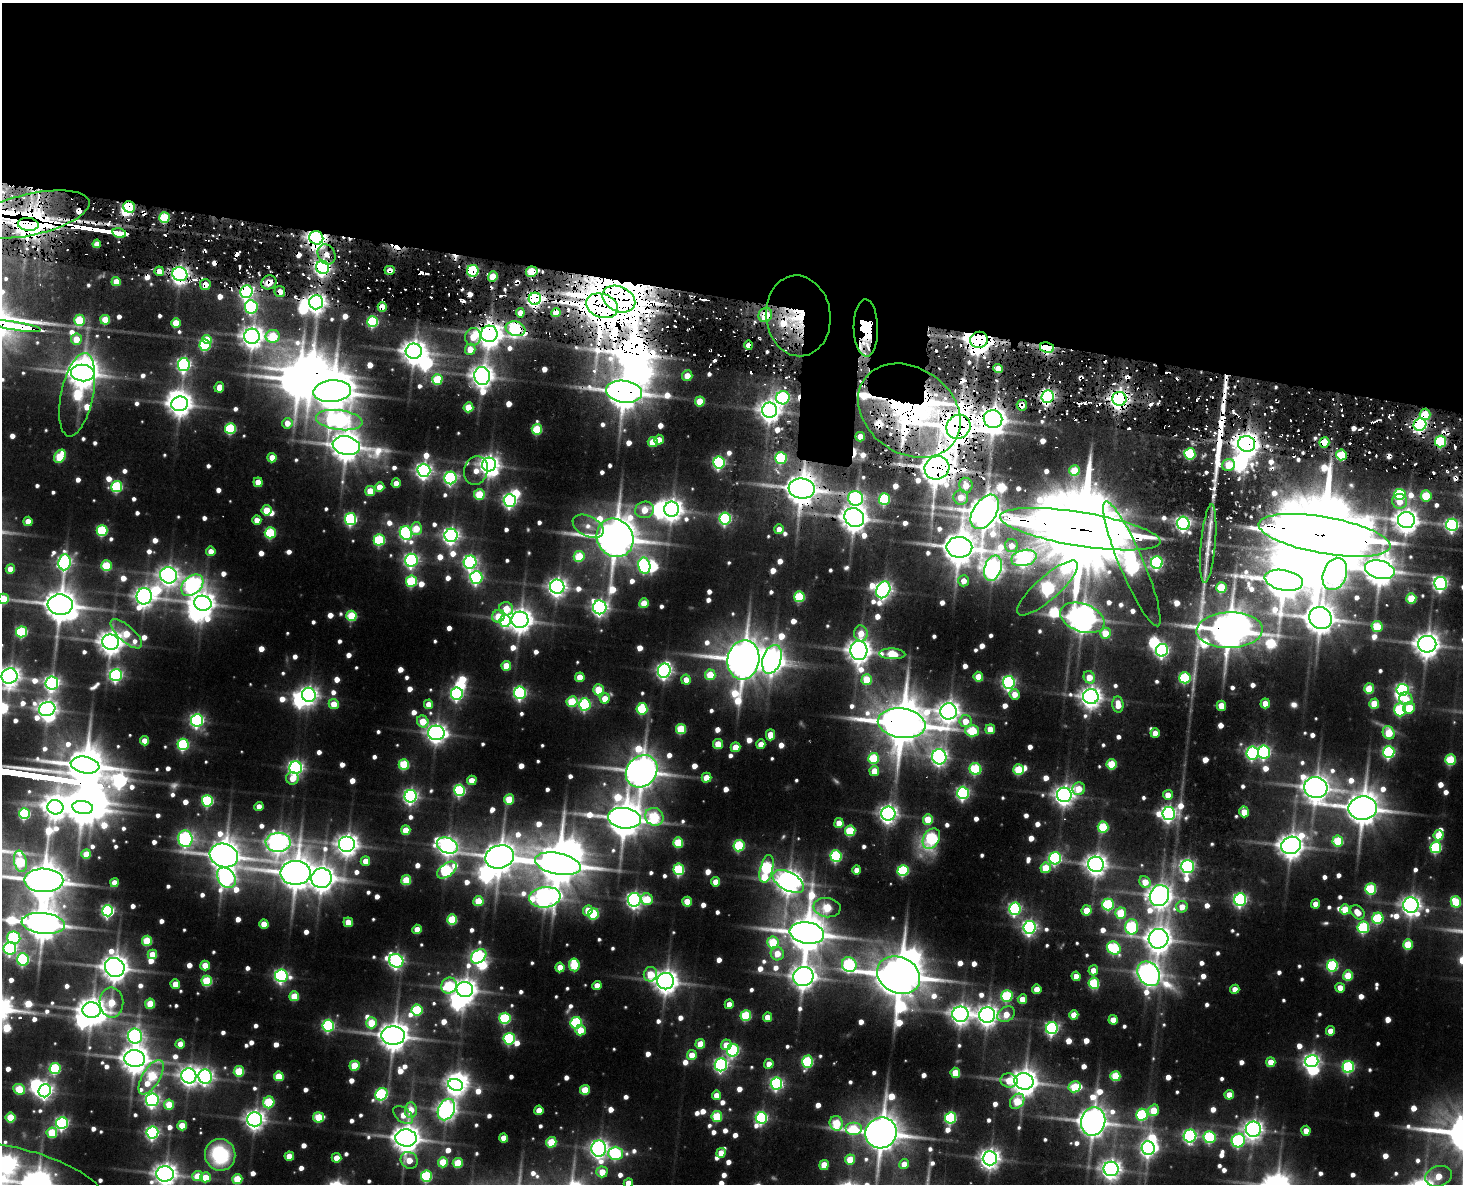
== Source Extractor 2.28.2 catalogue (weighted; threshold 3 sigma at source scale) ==
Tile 2 of 3 x 4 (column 2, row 1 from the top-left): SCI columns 1674-3134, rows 3712-4893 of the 4982 x 4975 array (HDU 1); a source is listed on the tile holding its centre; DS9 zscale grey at full resolution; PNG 1465 x 1186 px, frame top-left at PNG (2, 3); each listed source drawn as its Kron ellipse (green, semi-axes under 4 px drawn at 4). Shown black and unused: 26% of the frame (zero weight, under 3 of 6 exposures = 10% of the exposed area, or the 3 px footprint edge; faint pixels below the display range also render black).
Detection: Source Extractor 2.28.2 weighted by HDU 2 'WHT'; one run over the whole footprint, this tile lists its part. Background 0.085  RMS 0.01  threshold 0.0421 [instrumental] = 3 sigma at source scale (4.09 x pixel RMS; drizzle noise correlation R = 1.36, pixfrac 0.8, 0.05/0.05 arcsec/px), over >= 5 px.
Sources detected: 1216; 7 too faint to see at this stretch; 44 inside a brighter object's white glare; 108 cosmic-ray / hot-pixel residue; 7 long thin detections or spike segments (spike, bleed or trail) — neither listed nor drawn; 27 inside a brighter listed object's ellipse — not listed separately; of the other 1023, all 500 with FLUX_AUTO >= 12.8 (the completeness limit of this list) listed and drawn (523 fainter detections not listed), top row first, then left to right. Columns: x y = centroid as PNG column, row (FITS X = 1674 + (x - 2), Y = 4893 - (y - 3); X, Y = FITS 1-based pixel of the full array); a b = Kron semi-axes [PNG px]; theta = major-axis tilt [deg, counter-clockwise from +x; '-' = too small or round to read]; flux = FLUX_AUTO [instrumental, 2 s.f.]
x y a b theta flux
129 207 6 5 - 86
30 214 60 20 12 1300
164 218 5 5 - 90
28 224 10 6 -7 1600
119 233 7 4 -14 110
316 238 7 6 - 870
97 244 4 4 - 17
327 254 10 8 -60 14
323 267 6 6 - 450
390 270 5 4 - 21
159 271 5 4 - 17
473 271 6 5 - 130
532 272 6 5 - 60
180 274 8 6 -27 630
493 277 5 4 - 35
116 282 4 4 - 20
269 282 8 6 29 22
205 284 5 5 - 15
246 292 6 6 - 310
280 292 5 5 - 15
535 299 6 6 - 450
619 299 17 12 -25 3200
316 302 7 7 - 730
602 306 16 12 -20 3100
251 307 7 6 - 180
382 307 5 4 - 28
556 312 4 4 - 20
520 313 4 4 - 15
765 315 7 6 - 45
798 316 40 32 -83 100
79 320 5 5 - 68
105 320 5 5 - 34
373 322 5 5 - 120
176 323 5 4 - 25
15 326 26 3 -9 2800
866 328 28 12 -88 61
515 329 10 7 -18 210
489 334 8 8 - 1300
252 336 8 7 - 900
273 336 7 6 - 47
473 337 9 8 - 24
76 339 5 5 - 25
207 339 5 4 - 31
979 340 9 8 - 1400
205 345 5 5 - 110
749 345 4 4 - 16
1047 347 7 5 -8 220
470 349 5 5 - 19
414 351 8 7 - 1100
184 365 6 6 - 280
998 368 5 4 - 18
83 373 12 8 -8 1800
482 376 9 8 - 990
687 376 5 5 - 18
437 379 5 5 - 50
219 387 5 4 - 15
332 391 19 11 4 3300
624 392 18 11 -8 2600
77 395 42 16 78 90
1048 397 6 6 - 410
783 398 7 6 - 180
1119 399 7 7 - 820
700 401 5 5 - 32
180 404 8 7 - 1000
1022 405 5 5 - 14
468 407 5 5 - 35
770 410 7 7 - 880
909 411 55 43 -35 750
1425 414 6 5 - 37
993 419 9 9 - 1400
339 420 23 10 -7 330
287 423 5 5 - 13
1420 425 6 6 - 360
958 427 12 11 - 2200
230 429 5 5 - 90
537 429 5 5 - 59
860 437 5 4 - 19
659 440 5 4 - 15
1441 441 6 5 - 98
653 442 5 5 - 30
1324 442 5 5 - 48
1246 444 8 8 - 1200
346 446 14 9 -11 2000
1190 454 5 5 - 87
1342 455 5 5 - 64
60 456 7 5 59 54
272 458 5 4 - 19
781 458 6 6 - 100
719 463 6 5 - 190
489 465 7 7 - 710
1229 465 6 6 - 28
937 468 12 11 - 1900
424 470 6 6 - 440
476 471 15 11 75 17
1074 471 5 5 - 38
451 478 6 6 - 210
258 482 5 4 - 18
396 483 4 4 - 14
966 485 7 6 - 17
117 487 5 5 - 110
380 487 5 4 - 18
802 488 13 10 -6 2300
370 491 5 5 - 27
479 494 5 5 - 46
1400 494 5 5 - 110
1426 496 5 5 - 41
961 497 7 7 - 18
855 498 7 7 - 220
884 499 5 5 - 110
510 500 6 6 - 280
1400 501 7 7 - 16
672 509 7 7 - 890
266 510 5 5 - 28
644 510 9 8 - 21
985 512 19 11 57 2100
854 517 10 9 - 1600
725 518 6 5 - 170
351 519 6 5 - 180
257 520 4 4 - 13
1406 520 8 8 - 1100
28 521 4 4 - 18
1183 523 7 6 - 310
1452 525 6 6 - 240
588 526 16 10 -27 13
416 528 6 5 - 23
779 529 5 5 - 13
1080 529 81 17 -9 25000
102 531 5 5 - 96
270 533 5 5 - 94
406 533 7 6 - 230
451 535 6 6 - 470
1324 535 67 18 -10 22000
615 538 20 17 -56 3700
379 540 5 5 - 100
1208 544 39 7 85 19
1011 546 6 6 - 16
959 547 13 10 0 2200
211 551 5 4 - 14
579 556 5 5 - 49
1024 558 13 8 14 440
411 560 6 6 - 290
65 562 8 6 84 310
470 562 6 6 - 290
1157 562 6 6 - 200
1132 564 67 12 -67 390
106 566 5 5 - 62
644 566 8 6 -79 160
993 568 13 8 72 700
10 569 4 4 - 17
1380 570 15 9 -14 2000
1335 574 17 11 70 340
168 575 8 8 - 650
476 577 6 6 - 240
1284 580 19 10 -10 3100
411 581 5 5 - 88
964 581 5 5 - 13
1441 584 6 6 - 290
192 585 13 9 41 390
557 587 7 7 - 610
1048 588 39 11 41 300
1221 588 5 5 - 60
883 590 9 6 63 520
144 596 8 7 - 730
799 597 5 5 - 80
1411 598 5 5 - 39
3 599 5 5 - 37
203 603 9 7 -12 990
644 603 5 5 - 27
60 605 12 10 -3 2200
600 607 7 6 - 420
506 609 7 6 - 27
351 616 5 5 - 62
498 616 6 6 - 22
1082 618 23 14 -20 1700
1320 618 12 10 -35 1900
520 620 8 8 - 1100
505 621 6 5 - 150
1377 626 5 5 - 44
1230 630 33 18 2 3700
22 632 5 5 - 110
861 633 8 6 -84 19
1105 633 5 5 - 26
126 634 20 8 -42 37
111 642 8 7 - 1100
1427 644 9 8 - 1300
859 650 9 8 - 1100
1162 650 6 6 - 250
892 654 13 5 -3 55
772 659 15 9 71 1000
743 660 20 16 79 3300
506 666 5 5 - 28
664 671 7 6 - 390
116 675 6 6 - 220
710 675 5 5 - 34
9 676 8 7 - 770
580 677 5 4 - 21
978 677 5 4 - 26
1089 677 6 5 - 22
1185 678 5 5 - 100
686 680 5 5 - 15
867 680 5 5 - 38
1009 682 6 6 - 270
52 683 7 6 - 360
1369 689 5 5 - 36
598 690 5 5 - 41
1402 690 6 6 - 230
520 693 6 6 - 210
457 694 6 6 - 220
1015 694 5 5 - 15
309 695 7 6 - 500
1091 697 8 7 - 850
605 698 5 5 - 20
1406 699 7 6 - 24
572 702 5 5 - 50
1265 703 5 4 - 17
334 704 5 5 - 21
429 704 5 4 - 16
585 704 6 6 - 170
1374 704 5 5 - 32
1118 705 8 5 -84 17
1221 706 5 5 - 21
1409 708 6 5 - 36
47 709 8 7 - 680
642 709 6 5 - 78
1400 710 6 6 - 98
949 711 8 8 - 860
197 720 6 6 - 270
423 721 6 5 - 29
965 721 6 6 - 18
902 723 24 15 -8 5000
681 729 5 5 - 57
990 729 5 4 - 21
972 731 7 5 -3 70
436 733 8 7 - 690
1155 733 5 4 - 14
1389 733 7 5 -63 38
770 735 5 4 - 22
145 741 4 4 - 17
183 744 5 5 - 140
718 744 5 5 - 25
761 744 5 4 - 16
736 747 5 4 - 22
1264 752 6 6 - 200
1389 752 6 6 - 170
1252 753 6 6 - 180
939 757 7 7 - 410
873 758 5 5 - 70
1450 760 5 5 - 67
404 764 5 5 - 70
1112 764 5 5 - 49
85 765 14 8 -11 3100
296 768 6 6 - 360
975 769 6 5 - 100
1018 770 5 5 - 55
642 771 17 14 49 2500
874 771 5 5 - 21
292 778 6 6 - 15
707 778 5 5 - 22
472 780 5 4 - 20
1316 788 12 10 -15 1400
1079 789 6 6 - 28
460 790 6 5 - 140
963 793 6 6 - 240
1064 795 7 7 - 720
1168 795 5 5 - 14
411 796 6 6 - 340
509 799 5 5 - 32
207 801 5 5 - 130
55 807 8 7 - 930
83 807 10 6 -9 2000
259 807 4 4 - 13
1363 808 14 12 2 2600
1244 812 5 5 - 23
24 813 5 5 - 130
1169 813 6 6 - 360
888 814 7 7 - 570
654 817 9 8 - 85
624 818 16 10 -8 2600
928 819 5 5 - 33
839 823 5 4 - 21
1103 827 5 5 - 67
406 830 5 4 - 26
850 831 5 5 - 63
1439 835 5 5 - 34
185 839 8 7 - 320
931 839 11 8 59 120
1338 841 5 5 - 64
278 842 12 9 0 790
678 843 5 5 - 54
347 844 8 8 - 920
1291 845 10 8 21 1300
447 846 11 7 -23 600
739 846 6 5 - 98
1436 847 6 5 - 110
86 854 5 4 - 29
224 855 14 11 -19 2100
836 856 6 5 - 140
500 857 14 11 15 2100
1055 858 6 6 - 190
20 861 11 6 -78 70
365 861 5 4 - 14
558 864 23 10 -12 4700
1096 864 8 7 - 820
1187 866 7 6 - 300
1046 868 5 5 - 37
679 869 6 5 - 96
767 869 14 6 76 170
447 870 11 6 37 160
857 870 4 4 - 13
903 870 5 5 - 110
296 873 15 12 0 2600
226 878 11 8 -54 450
322 878 10 10 - 1200
44 880 20 11 -1 3600
406 880 5 5 - 45
788 881 17 9 -28 1100
716 882 4 4 - 17
1145 882 6 5 - 23
114 883 4 4 - 16
1371 889 5 5 - 88
1159 896 11 9 64 1100
545 897 16 10 6 780
647 899 6 5 - 42
634 900 7 6 - 400
1240 900 6 6 - 250
478 901 5 5 - 34
687 902 5 4 - 24
1456 902 5 5 - 45
1108 904 6 5 - 120
1315 904 4 4 - 14
1411 905 7 7 - 690
1182 907 6 5 - 16
827 908 13 9 -8 51
1015 909 6 6 - 220
1345 909 5 5 - 37
588 910 5 4 - 20
1087 910 5 5 - 25
108 911 6 5 - 220
1358 912 8 6 -49 17
1121 913 5 5 - 47
593 914 5 5 - 80
1378 918 6 5 - 90
452 920 5 5 - 61
348 922 5 4 - 22
43 923 22 10 -6 2600
264 924 4 4 - 20
1029 927 6 6 - 330
1132 927 7 6 - 140
1363 927 6 5 - 130
417 929 5 4 - 21
807 933 17 10 -9 3600
14 938 6 6 - 140
1159 939 10 10 - 1300
147 941 5 5 - 50
773 942 6 5 - 57
1408 945 5 5 - 44
10 948 6 6 - 200
1114 948 7 6 - 100
152 954 5 5 - 24
777 954 7 6 - 19
479 956 8 6 40 270
23 959 6 6 - 170
396 961 7 6 - 350
574 965 6 5 - 66
849 965 8 7 - 170
205 966 5 4 - 28
1332 966 6 5 - 120
115 967 10 9 - 1400
560 967 5 4 - 22
1093 970 5 5 - 13
650 974 7 6 - 35
1149 974 13 10 -55 990
899 975 22 18 -27 4800
1348 975 5 5 - 40
281 976 6 6 - 260
803 976 10 9 - 1100
1076 976 4 4 - 15
207 981 5 5 - 73
666 981 8 8 - 1100
1094 983 5 5 - 78
175 984 5 4 - 21
597 985 5 4 - 15
449 986 8 7 - 80
1340 988 5 4 - 15
465 989 8 7 - 1000
1037 989 5 4 - 17
1235 989 5 4 - 14
294 996 5 5 - 37
1007 996 6 5 - 99
1022 999 5 4 - 18
111 1003 15 12 -88 38
150 1004 5 5 - 37
729 1004 5 4 - 14
92 1010 9 7 -7 1400
417 1010 5 5 - 87
960 1014 8 7 - 750
1006 1014 9 7 33 18
746 1015 5 5 - 76
987 1015 8 8 - 810
1074 1015 5 4 - 24
767 1017 5 4 - 15
505 1018 5 5 - 110
1113 1020 5 4 - 19
371 1023 5 5 - 36
576 1023 6 5 - 120
328 1026 6 5 - 180
1052 1028 6 6 - 230
581 1030 5 5 - 22
1330 1031 5 4 - 15
393 1035 12 9 -4 1800
135 1036 7 7 - 330
509 1039 6 5 - 130
180 1044 5 4 - 14
700 1044 5 5 - 24
726 1045 5 5 - 18
733 1050 6 5 - 170
692 1055 5 5 - 18
135 1059 10 8 -6 1600
1312 1061 6 6 - 360
808 1062 6 5 - 120
1271 1062 5 4 - 22
769 1064 5 4 - 13
721 1065 6 6 - 280
354 1066 5 5 - 38
1348 1067 6 6 - 140
55 1069 5 5 - 110
239 1071 5 5 - 53
955 1073 5 5 - 32
189 1076 7 7 - 670
279 1076 5 5 - 38
1115 1076 5 5 - 53
151 1077 19 8 59 77
205 1077 7 7 - 400
1009 1081 8 7 - 20
1024 1081 9 8 - 1600
776 1083 6 5 - 210
456 1085 7 5 -18 500
1074 1087 6 5 - 47
19 1089 6 5 - 43
585 1090 5 5 - 35
45 1091 7 6 - 400
382 1094 6 6 - 150
716 1095 5 4 - 16
1229 1095 5 4 - 16
152 1100 6 6 - 340
1017 1101 8 6 50 44
269 1102 6 5 - 72
169 1105 5 5 - 30
446 1109 11 8 65 670
411 1110 8 6 88 22
539 1110 5 4 - 20
1154 1110 6 5 - 28
403 1115 11 7 -40 17
1142 1115 6 6 - 120
717 1116 5 5 - 55
319 1117 5 5 - 53
11 1118 5 5 - 41
761 1118 6 5 - 190
950 1118 6 5 - 140
255 1119 7 7 - 700
1093 1121 14 12 76 1900
62 1123 6 6 - 240
836 1123 7 6 - 51
182 1126 5 4 - 25
854 1129 8 6 0 57
1253 1129 7 7 - 670
1306 1131 5 4 - 15
52 1133 5 5 - 49
152 1133 6 6 - 250
881 1133 16 15 - 3400
1190 1136 6 6 - 240
1210 1137 6 6 - 130
406 1138 11 8 -7 1600
504 1138 4 4 - 15
1238 1140 7 6 - 180
551 1142 5 5 - 43
1148 1148 7 6 - 330
599 1149 8 7 - 570
615 1153 7 6 - 140
721 1153 5 4 - 14
220 1155 16 15 - 85
289 1156 5 4 - 19
336 1158 5 4 - 15
990 1158 7 7 - 740
850 1159 5 5 - 27
409 1160 9 8 - 22
443 1162 5 5 - 34
458 1163 5 5 - 41
904 1164 5 5 - 17
824 1165 5 4 - 25
1111 1169 7 7 - 690
602 1172 5 5 - 23
165 1174 8 8 - 1000
198 1176 5 5 - 28
426 1176 6 5 - 110
1439 1176 13 10 17 27
205 1177 5 5 - 25
28 1178 81 26 -17 2600
237 1179 5 5 - 44
628 1183 5 4 - 18
Overlapping masked pixels (flux is a lower limit): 59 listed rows (the first 20) at x y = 129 207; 30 214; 164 218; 28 224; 316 238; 97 244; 327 254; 323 267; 390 270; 159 271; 473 271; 532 272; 180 274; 493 277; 269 282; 205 284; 246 292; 280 292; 535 299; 619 299
Isophote crosses this tile's border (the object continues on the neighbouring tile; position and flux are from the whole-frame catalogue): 8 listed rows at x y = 15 326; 3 599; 9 676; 44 880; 43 923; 165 1174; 28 1178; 628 1183
Unlisted compact peaks at least as high as the median listed source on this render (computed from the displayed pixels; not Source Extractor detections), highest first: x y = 1408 1126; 132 787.